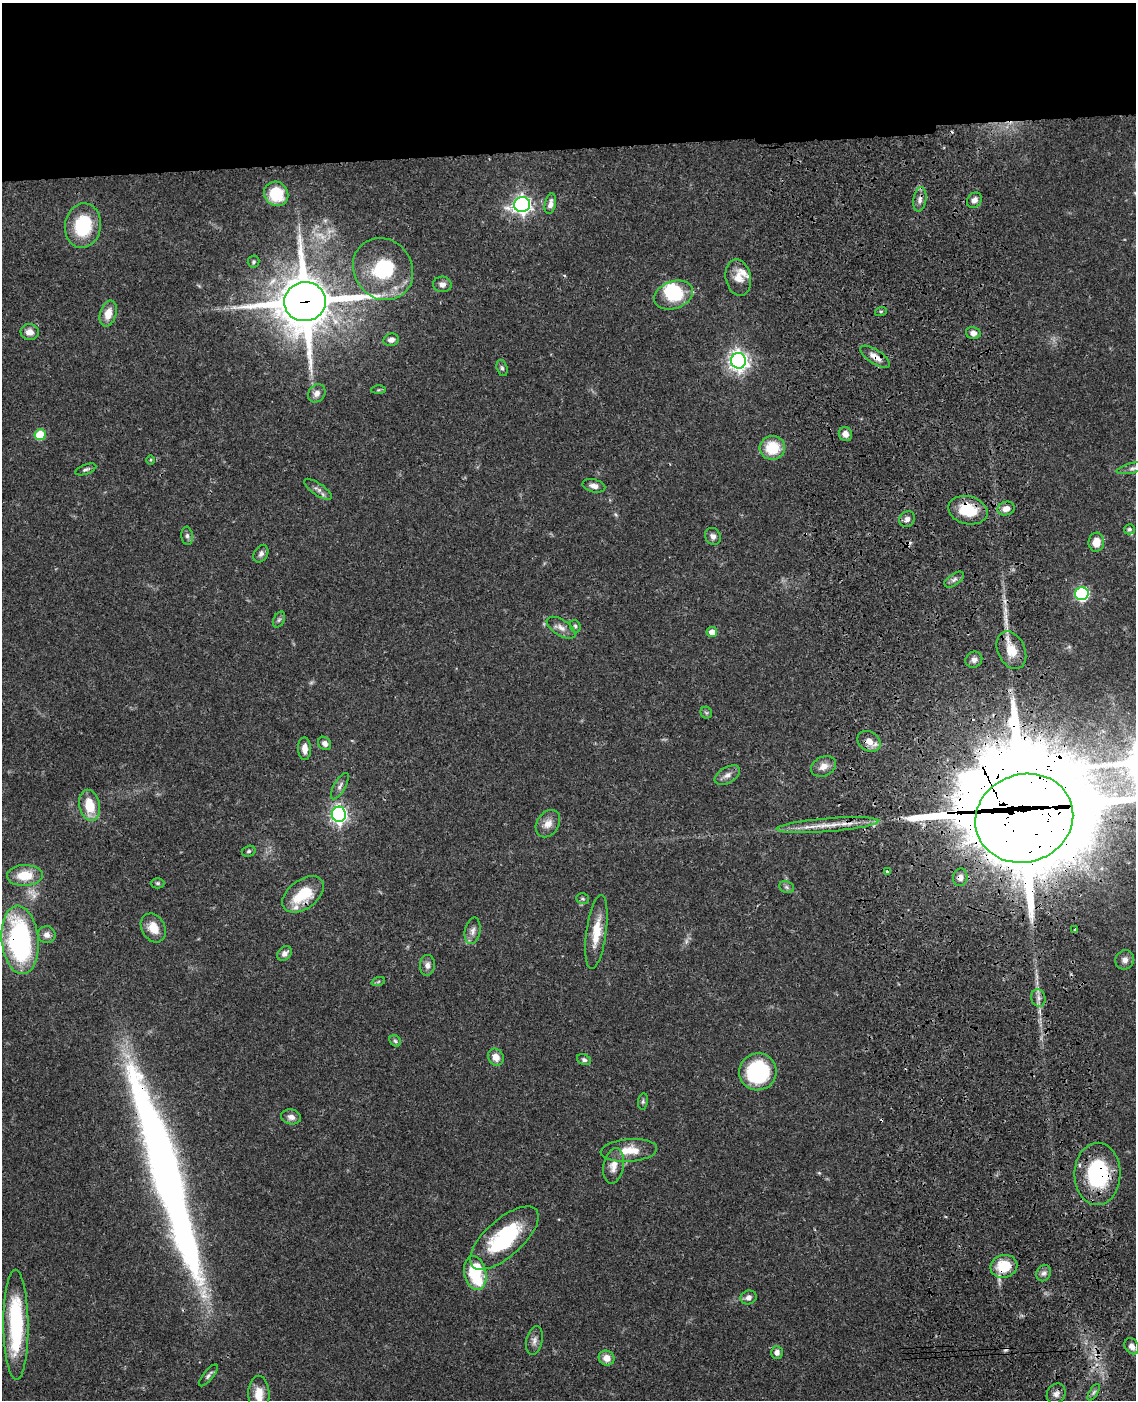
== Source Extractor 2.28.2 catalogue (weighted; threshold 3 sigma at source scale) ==
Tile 2 of 4 x 3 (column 2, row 1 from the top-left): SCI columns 1253-2386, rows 3052-4449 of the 4769 x 4604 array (HDU 1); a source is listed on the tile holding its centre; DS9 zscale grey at full resolution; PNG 1138 x 1402 px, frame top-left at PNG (2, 3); each listed source drawn as its Kron ellipse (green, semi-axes under 4 px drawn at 4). Shown black and unused: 11% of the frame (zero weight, under 3 of 4 exposures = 6% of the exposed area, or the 3 px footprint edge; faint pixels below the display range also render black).
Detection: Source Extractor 2.28.2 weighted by HDU 2 'WHT'; one run over the whole footprint, this tile lists its part. Background 0.0444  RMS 0.0028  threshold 0.0126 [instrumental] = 3 sigma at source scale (4.5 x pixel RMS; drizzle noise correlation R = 1.50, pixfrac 1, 0.05/0.05 arcsec/px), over >= 5 px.
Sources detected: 114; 3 too faint to see at this stretch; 4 inside a brighter object's white glare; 4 cosmic-ray / hot-pixel residue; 1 long thin detection or spike segment (spike, bleed or trail) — neither listed nor drawn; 2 inside a brighter listed object's ellipse — not listed separately; the other 100 listed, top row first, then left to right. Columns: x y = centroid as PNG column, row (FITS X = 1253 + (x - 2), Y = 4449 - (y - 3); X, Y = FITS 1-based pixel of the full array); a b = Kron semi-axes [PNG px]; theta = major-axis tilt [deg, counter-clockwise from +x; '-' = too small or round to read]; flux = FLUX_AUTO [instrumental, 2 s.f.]
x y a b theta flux
276 194 13 11 -49 11
920 199 12 6 80 1.5
974 200 8 7 - 1.3
550 204 10 5 77 1.4
522 205 8 7 - 120
83 226 22 18 81 14
254 262 6 6 - 0.48
383 269 32 29 -53 18
738 278 18 12 -78 3.4
442 284 9 8 - 1.4
674 295 20 13 20 12
305 302 21 19 12 1500
881 311 6 4 18 0.38
108 314 13 8 73 3.6
30 332 9 8 - 1.9
973 333 7 6 - 1.4
391 340 8 6 12 1.3
875 357 17 7 -33 2.5
739 361 8 7 - 150
502 368 8 5 -74 0.66
378 390 7 4 0 0.37
317 393 10 8 50 1.7
845 434 7 6 - 1.7
40 435 5 5 - 9.8
772 448 13 12 - 8.8
151 460 5 3 - 0.28
1133 468 17 5 12 1.3
86 469 11 5 20 0.76
594 486 11 6 -12 1.5
318 489 16 6 -34 1.3
1006 509 8 6 16 2
968 510 20 14 -14 9.6
907 519 8 7 - 1.1
1129 529 5 5 - 0.7
187 536 9 6 -84 0.84
713 536 9 7 -58 1.1
1096 542 9 7 83 3.3
261 554 9 6 60 0.93
954 579 11 5 34 1
1082 594 6 6 - 42
279 620 8 5 62 0.61
575 626 6 5 - 0.68
561 628 16 8 -32 2
712 632 5 5 - 2.2
1011 650 20 13 -65 4.8
974 660 8 7 - 1.1
706 713 6 5 - 0.45
869 741 12 9 -32 2.8
325 743 7 6 - 1.1
304 749 11 6 -89 2.1
823 766 13 9 25 2.4
727 775 14 8 30 1.6
340 786 15 6 61 1.2
89 805 16 10 -78 7.1
339 814 7 7 - 100
1024 818 49 44 20 4100
548 824 15 11 56 2.5
827 825 51 7 5 5.9
249 851 7 5 16 0.54
887 871 4 4 - 0.34
25 875 18 10 2 6.8
960 877 9 7 81 1.5
158 883 7 5 -1 0.46
787 887 7 6 - 0.72
303 894 23 14 36 10
582 899 6 5 - 0.47
153 928 15 11 -60 4.2
1075 930 3 3 - 0.51
473 931 13 7 79 1.5
596 932 37 10 82 6.5
47 935 9 8 - 1.7
20 940 34 18 -84 53
285 953 8 6 45 1.3
1125 960 10 9 - 1.5
427 965 10 7 86 1.5
378 982 7 4 20 0.43
1038 998 9 7 -77 1.3
395 1041 6 5 - 0.51
496 1057 9 7 -57 2.4
584 1060 7 5 -26 0.67
758 1072 19 18 - 25
643 1101 8 5 80 0.54
291 1117 10 7 -12 1.5
629 1150 28 11 4 5.7
613 1166 18 10 79 3
1097 1174 31 23 89 26
504 1238 43 18 42 24
1004 1266 13 11 18 9
475 1273 17 11 -79 18
1044 1273 8 7 - 1.1
749 1297 8 6 18 1.4
16 1325 55 12 -89 26
534 1341 14 8 78 1.4
1132 1346 8 6 -55 1.5
777 1353 6 6 - 1.3
607 1358 8 7 - 2.5
208 1375 13 5 50 0.89
1094 1392 9 4 60 0.62
259 1394 18 10 -89 3.8
1056 1394 10 9 - 1.3
Overlapping masked pixels (flux is a lower limit): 13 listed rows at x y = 920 199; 305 302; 875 357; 968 510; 1011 650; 869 741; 1024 818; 827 825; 960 877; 303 894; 20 940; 1097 1174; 1004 1266
Isophote crosses this tile's border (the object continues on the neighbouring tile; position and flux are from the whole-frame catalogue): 2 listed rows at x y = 1133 468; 259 1394